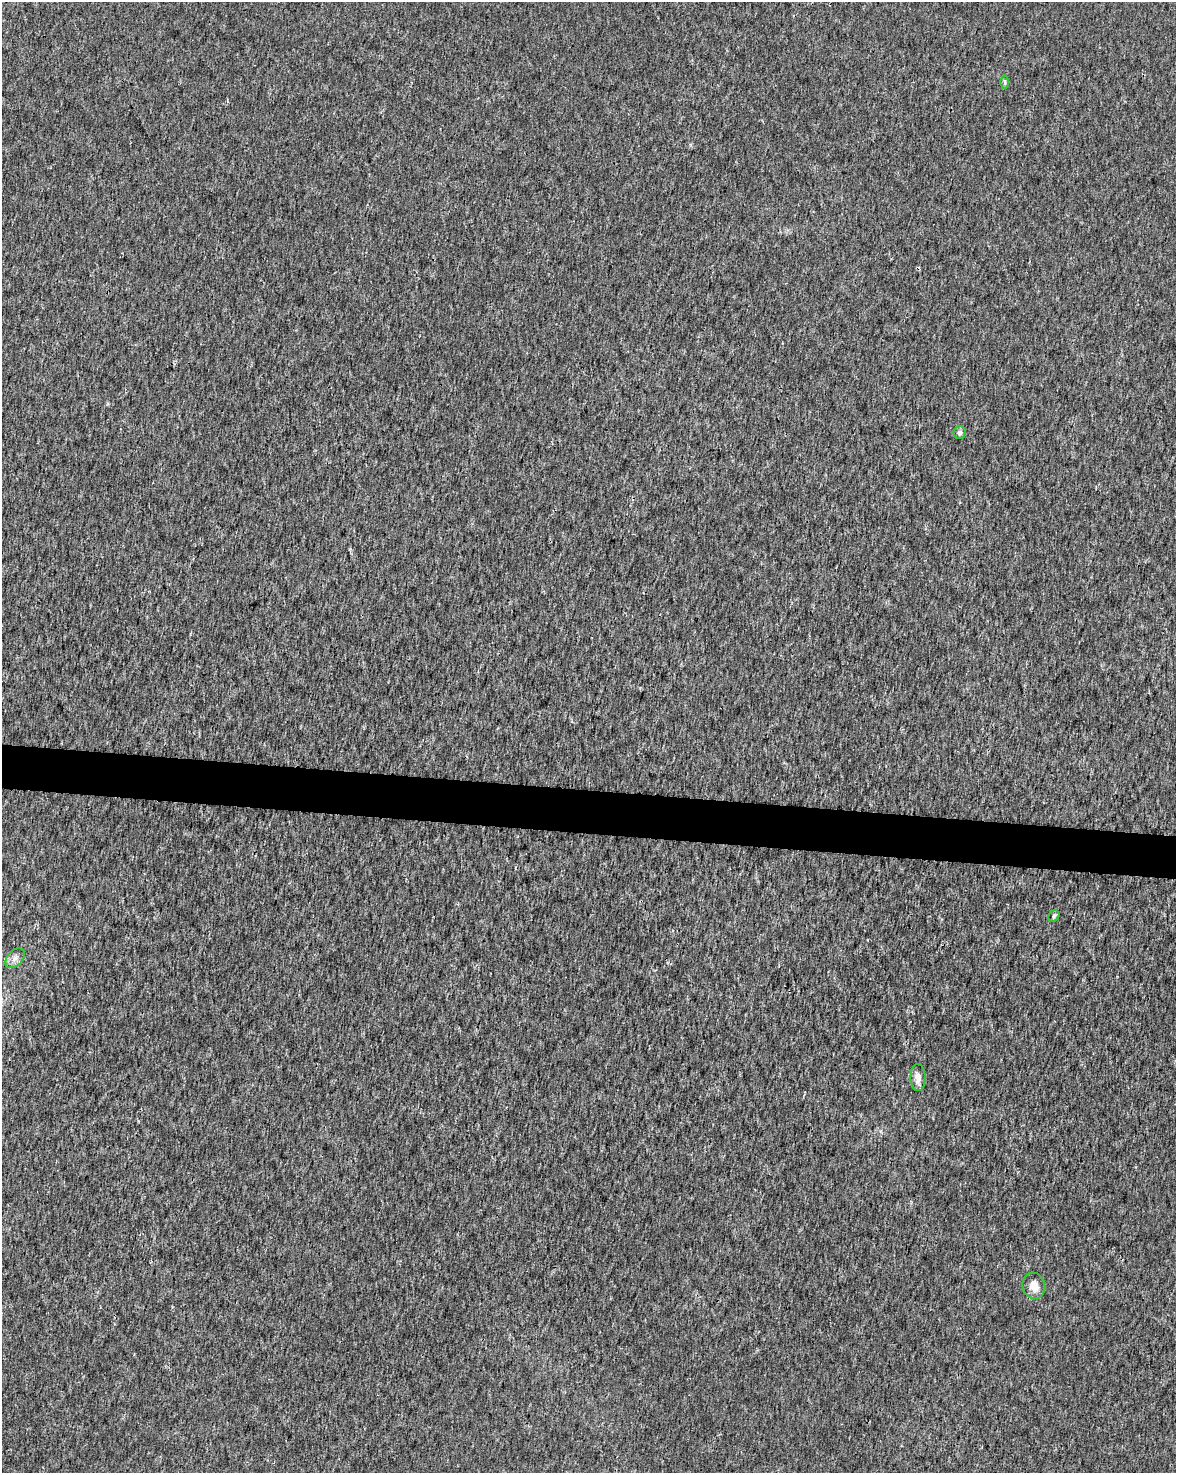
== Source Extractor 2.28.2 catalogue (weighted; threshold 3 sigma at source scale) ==
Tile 7 of 4 x 3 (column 3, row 2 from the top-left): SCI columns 2355-3528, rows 1755-3225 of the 4701 x 4924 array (HDU 1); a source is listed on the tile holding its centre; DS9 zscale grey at full resolution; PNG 1178 x 1475 px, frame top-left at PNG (2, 2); each listed source drawn as its Kron ellipse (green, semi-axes under 4 px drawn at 4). Shown black and unused: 3% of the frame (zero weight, under 3 of 4 exposures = <1% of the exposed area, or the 3 px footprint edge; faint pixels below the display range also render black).
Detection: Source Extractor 2.28.2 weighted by HDU 2 'WHT'; one run over the whole footprint, this tile lists its part. Background 0.00157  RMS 0.0023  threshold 0.0101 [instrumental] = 3 sigma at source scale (4.5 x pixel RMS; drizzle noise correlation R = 1.50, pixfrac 1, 0.0396/0.0396 arcsec/px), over >= 5 px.
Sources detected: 6; all 6 listed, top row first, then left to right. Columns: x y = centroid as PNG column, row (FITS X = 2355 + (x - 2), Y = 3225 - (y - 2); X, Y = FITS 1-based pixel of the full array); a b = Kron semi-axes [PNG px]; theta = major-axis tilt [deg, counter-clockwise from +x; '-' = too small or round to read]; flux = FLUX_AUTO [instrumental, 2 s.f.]
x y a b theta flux
1005 82 6 4 -89 0.35
960 433 6 6 - 0.72
1054 916 6 5 - 0.34
15 958 11 7 46 1.1
918 1077 13 7 -89 1.4
1034 1286 13 11 -74 2.2